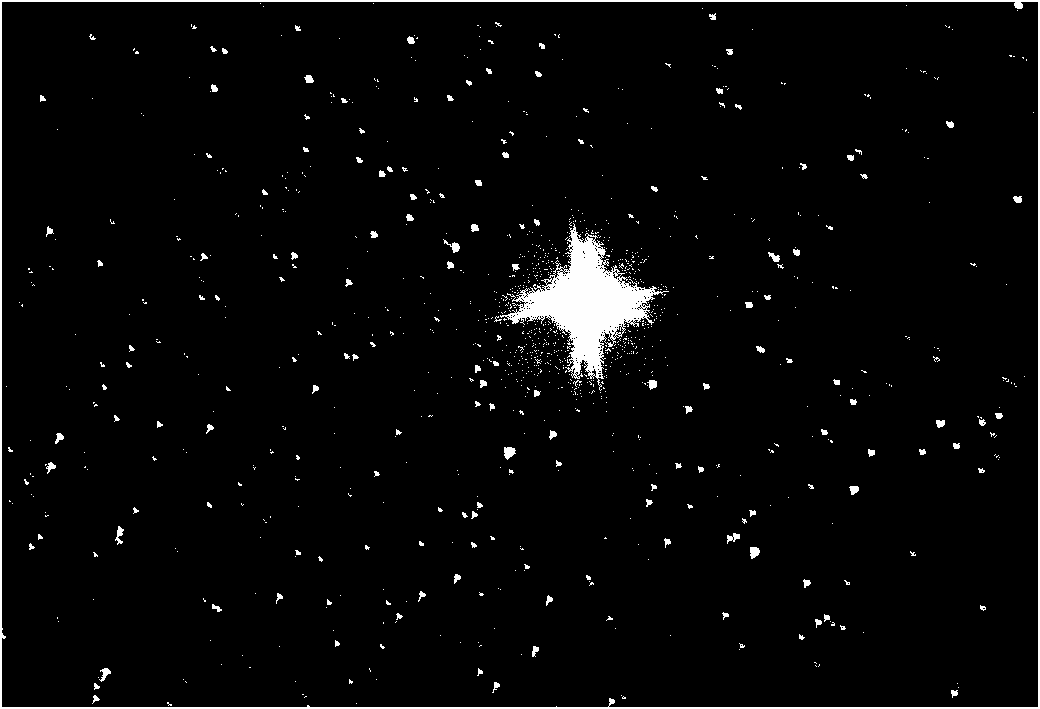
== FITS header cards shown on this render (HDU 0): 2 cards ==
NAXIS1  =                 2072
NAXIS2  =                 1410

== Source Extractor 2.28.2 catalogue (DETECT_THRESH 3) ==
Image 2072 x 1410 px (HDU 0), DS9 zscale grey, zoomed out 1/2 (1 PNG px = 2 x 2 image px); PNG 1040 x 709 px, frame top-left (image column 1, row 1410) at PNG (2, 2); no overlay
Background 80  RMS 28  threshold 83.2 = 3 sigma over >= 5 px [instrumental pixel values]
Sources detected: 5; all 5 listed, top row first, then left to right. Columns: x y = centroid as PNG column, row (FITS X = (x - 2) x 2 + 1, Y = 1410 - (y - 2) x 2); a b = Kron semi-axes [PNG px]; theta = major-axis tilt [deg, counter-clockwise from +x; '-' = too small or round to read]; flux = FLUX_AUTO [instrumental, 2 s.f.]
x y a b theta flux
585 303 31 31 - 430000
652 383 8 6 -36 17000
510 451 10 9 - 35000
853 489 6 4 69 11000
754 551 11 8 -30 35000